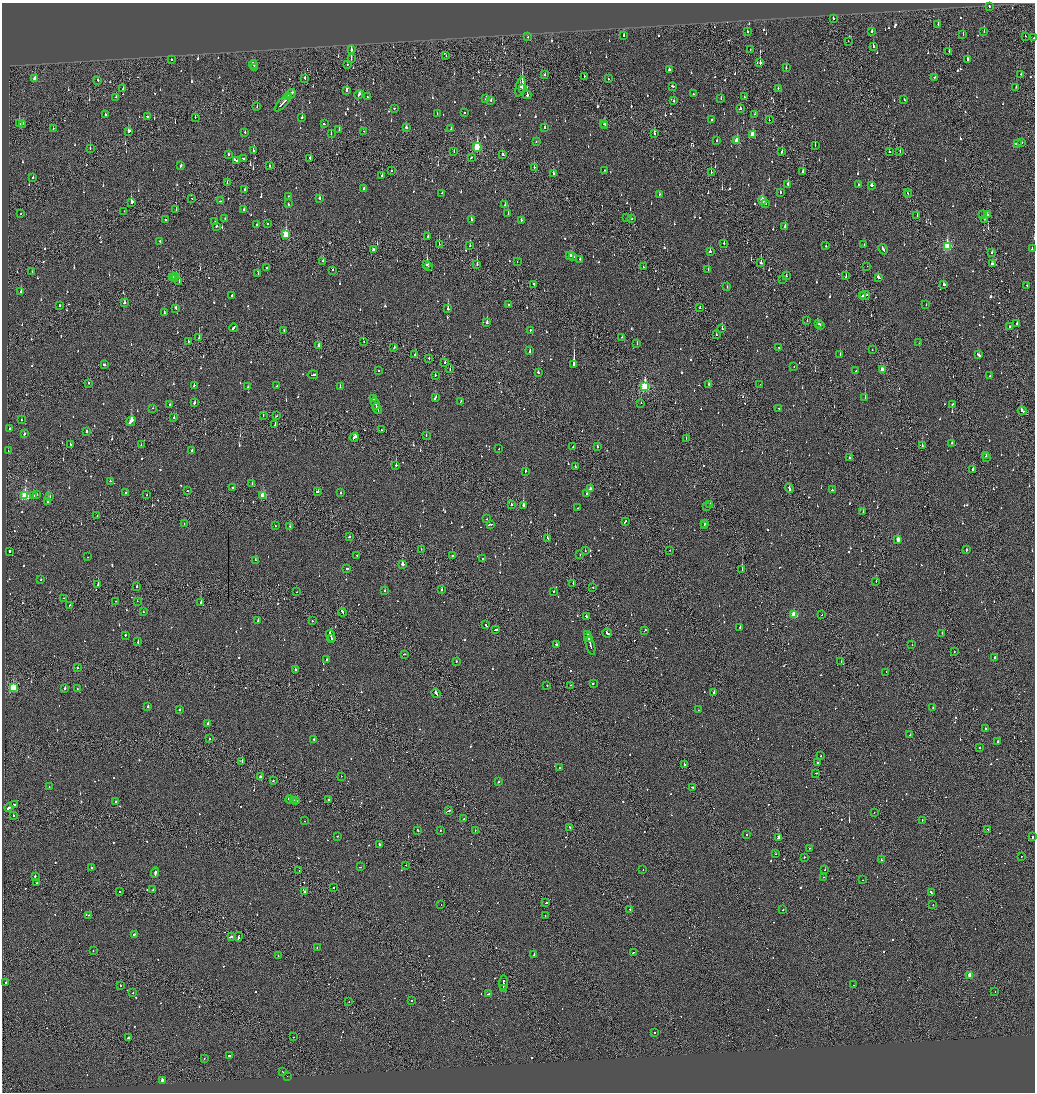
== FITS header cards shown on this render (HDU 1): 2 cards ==
NAXIS1  =                 2065
NAXIS2  =                 2180

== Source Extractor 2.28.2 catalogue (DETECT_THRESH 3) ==
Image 2065 x 2180 px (HDU 1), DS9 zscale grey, zoomed out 1/2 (1 PNG px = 2 x 2 image px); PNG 1037 x 1094 px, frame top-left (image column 1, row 2179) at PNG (2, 3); each listed source drawn as its Kron ellipse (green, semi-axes under 4 px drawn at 4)
Background -0.154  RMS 0.093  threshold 0.278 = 3 sigma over >= 5 px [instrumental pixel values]
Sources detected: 1299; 96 cannot appear on this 1/2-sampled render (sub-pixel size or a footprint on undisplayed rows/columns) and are neither listed nor drawn; of the other 1203, the 500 brightest by FLUX_AUTO listed and drawn (703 fainter detections omitted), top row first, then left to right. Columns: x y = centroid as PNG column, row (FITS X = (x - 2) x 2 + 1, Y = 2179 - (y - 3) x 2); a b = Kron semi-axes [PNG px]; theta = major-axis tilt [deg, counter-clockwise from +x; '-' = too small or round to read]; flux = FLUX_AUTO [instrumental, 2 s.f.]
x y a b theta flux
989 6 2 2 - 80
833 19 3 1 - 120
938 24 2 2 - 240
747 31 2 2 - 72
872 31 3 2 - 100
984 31 2 1 - 66
624 35 3 2 - 68
963 35 2 2 - 63
1025 36 2 2 - 46
528 37 2 2 - 59
1034 38 2 1 - 55
848 41 2 1 - 66
873 46 3 2 - 87
750 49 2 1 - 64
351 50 2 2 - 420
949 51 2 2 - 110
446 56 2 1 - 100
171 59 2 2 - 65
351 59 3 1 - 270
967 59 3 2 - 120
760 63 3 2 - 470
253 64 4 2 - 190
347 64 3 1 - 58
254 67 3 2 - 100
786 68 2 2 - 45
669 70 2 2 - 61
1021 74 2 2 - 50
545 75 2 2 - 61
584 76 2 2 - 60
935 77 2 2 - 71
305 78 3 2 - 56
35 79 3 2 - 170
608 79 2 2 - 140
98 80 4 1 - 97
672 86 3 2 - 140
520 87 10 3 74 290
1016 87 2 1 - 110
778 88 2 2 - 58
123 89 2 2 - 140
522 89 2 2 - 2900
346 90 3 2 - 290
291 94 5 2 - 210
693 94 2 2 - 150
359 95 5 2 - 160
527 95 4 2 - 350
289 96 3 2 - 160
116 97 2 2 - 56
367 97 2 2 - 48
744 97 2 1 - 160
721 98 2 2 - 55
486 99 3 2 - 65
904 99 2 2 - 64
491 101 3 2 - 84
674 101 2 2 - 93
283 103 11 2 48 520
257 107 3 1 - 54
394 108 2 2 - 54
740 108 3 2 - 65
464 113 2 2 - 43
437 114 2 2 - 120
755 114 2 2 - 62
105 115 3 2 - 72
147 116 4 2 - 280
302 117 2 2 - 190
195 118 2 1 - 44
712 119 2 2 - 49
769 120 3 1 - 59
19 124 3 2 - 140
23 124 2 2 - 49
324 124 2 2 - 71
604 124 4 2 - 52
605 125 2 1 - 110
406 127 2 2 - 630
544 127 3 2 - 100
53 129 2 2 - 72
339 129 3 2 - 160
451 129 2 2 - 58
129 131 3 2 - 100
364 131 2 1 - 50
245 132 2 2 - 65
331 134 2 2 - 47
654 134 2 2 - 140
752 134 3 3 - 290
717 141 2 2 - 68
737 141 3 3 - 370
536 142 2 2 - 71
1017 143 3 2 - 110
1022 143 2 2 - 74
815 145 2 1 - 47
477 147 4 3 - 1100
90 149 2 1 - 55
253 151 2 2 - 130
454 151 3 1 - 100
782 151 3 2 - 140
889 151 4 1 - 210
900 151 2 2 - 48
228 154 2 2 - 48
503 155 3 2 - 55
243 158 3 2 - 180
310 158 2 2 - 56
471 158 2 2 - 84
236 160 2 2 - 120
181 165 3 2 - 140
270 166 2 1 - 78
534 167 2 1 - 100
605 170 2 2 - 170
391 171 2 2 - 66
711 172 2 1 - 220
803 172 3 2 - 94
553 173 2 2 - 120
382 175 2 2 - 61
33 177 2 2 - 61
227 182 3 1 - 51
788 184 3 2 - 190
859 184 2 2 - 49
872 185 3 2 - 130
363 188 2 2 - 58
244 189 2 1 - 94
780 192 2 2 - 58
442 193 2 2 - 59
907 193 2 2 - 59
659 194 2 2 - 44
908 195 2 1 - 53
288 196 2 2 - 46
192 198 2 1 - 71
319 198 3 2 - 73
763 200 3 3 - 310
220 201 2 2 - 75
131 202 4 2 - 390
288 204 2 2 - 57
766 204 2 2 - 61
505 205 3 2 - 53
244 209 2 2 - 70
176 210 2 1 - 51
124 211 2 1 - 45
20 214 2 1 - 44
508 214 3 2 - 54
983 215 2 2 - 72
987 215 2 2 - 58
917 216 2 1 - 69
627 218 2 1 - 84
225 219 2 2 - 70
631 219 3 2 - 260
984 219 2 1 - 52
166 220 2 2 - 110
471 220 2 2 - 160
521 220 2 2 - 69
215 221 2 2 - 55
267 223 2 2 - 270
257 225 2 2 - 56
216 226 3 2 - 88
785 227 3 2 - 160
286 235 4 3 - 730
428 236 3 1 - 94
160 242 3 2 - 94
724 243 3 2 - 46
439 244 2 1 - 130
864 245 2 2 - 49
470 246 2 1 - 130
826 246 2 2 - 96
947 246 4 3 - 1200
883 249 5 2 - 420
1032 249 2 2 - 72
373 250 3 2 - 120
710 252 2 2 - 300
991 253 3 1 - 180
570 255 3 2 - 100
572 256 4 2 - 130
580 259 2 2 - 55
323 261 2 2 - 65
517 262 2 1 - 53
761 262 3 2 - 300
427 264 3 2 - 290
477 264 3 2 - 260
992 264 3 2 - 88
867 266 2 1 - 47
267 267 2 2 - 49
428 267 2 2 - 55
643 267 2 2 - 61
708 269 2 2 - 62
333 270 2 2 - 49
32 272 2 1 - 66
258 273 2 1 - 44
786 275 2 2 - 52
175 276 2 2 - 86
846 276 2 1 - 130
173 277 4 2 - 340
878 277 3 2 - 140
175 279 2 2 - 66
783 279 2 1 - 46
179 281 2 2 - 87
534 284 3 1 - 80
944 285 3 2 - 90
1027 285 2 2 - 68
727 287 2 2 - 61
21 291 2 2 - 64
232 295 2 2 - 180
865 295 5 2 - 220
862 296 3 2 - 94
124 303 3 2 - 91
60 305 2 2 - 61
508 305 2 2 - 130
926 305 2 2 - 46
700 307 2 2 - 65
176 308 3 2 - 85
448 309 3 2 - 180
164 312 2 2 - 59
807 321 2 2 - 45
487 322 3 2 - 210
818 324 3 2 - 100
1016 324 3 2 - 80
820 325 2 2 - 95
1009 327 2 2 - 140
233 328 4 2 - 210
722 328 3 2 - 250
284 330 2 1 - 54
530 330 2 1 - 48
716 335 2 2 - 110
622 337 2 1 - 77
199 338 2 2 - 170
188 341 2 2 - 45
364 341 2 1 - 54
919 343 2 1 - 220
637 344 2 2 - 52
319 345 3 2 - 84
394 348 3 1 - 120
779 348 2 2 - 52
530 350 3 2 - 100
872 350 2 1 - 59
415 354 2 2 - 64
840 354 3 2 - 79
978 355 4 2 - 100
429 358 2 2 - 57
445 362 3 1 - 410
104 365 3 2 - 150
574 365 3 2 - 7200
794 366 2 1 - 58
450 369 2 1 - 46
378 370 2 2 - 250
882 370 3 2 - 190
856 371 2 2 - 46
538 372 2 2 - 52
313 375 5 2 - 210
435 375 2 2 - 51
990 376 2 2 - 82
89 383 2 2 - 73
709 384 3 2 - 74
760 384 2 1 - 53
194 385 2 2 - 89
277 386 2 2 - 46
248 387 2 2 - 44
340 387 2 2 - 110
645 387 4 3 - 1600
865 397 2 2 - 260
373 398 3 2 - 100
435 398 4 2 - 190
461 401 3 2 - 79
195 403 3 2 - 84
375 403 6 2 -68 380
641 403 2 1 - 44
953 404 3 2 - 46
170 405 2 2 - 50
153 408 2 1 - 98
779 408 2 2 - 46
377 409 5 2 - 290
1022 411 4 2 - 280
263 415 2 1 - 49
276 416 2 1 - 44
174 417 2 2 - 77
21 420 2 2 - 59
131 421 5 2 - 770
275 425 2 2 - 160
9 429 2 2 - 60
381 430 2 1 - 56
87 431 2 2 - 180
24 434 2 2 - 92
426 435 2 1 - 95
354 437 5 2 - 380
686 438 2 1 - 88
952 443 2 2 - 67
70 444 2 2 - 81
141 444 2 2 - 72
922 446 2 1 - 180
572 447 2 1 - 170
597 447 2 2 - 44
499 449 2 2 - 45
8 451 2 1 - 71
192 451 2 2 - 59
986 455 2 2 - 69
849 457 2 1 - 170
987 458 2 2 - 110
396 465 2 2 - 280
575 467 2 2 - 44
973 470 2 2 - 160
525 471 2 2 - 300
110 481 2 2 - 130
252 484 2 2 - 82
233 488 3 2 - 140
789 488 5 2 - 210
590 489 3 2 - 260
832 490 2 2 - 50
188 491 2 2 - 62
318 491 2 2 - 54
126 493 2 2 - 190
341 493 2 2 - 110
587 494 3 2 - 130
37 495 3 2 - 96
147 495 2 2 - 49
263 495 3 3 - 540
25 496 4 3 - 1200
33 496 2 2 - 120
50 497 2 2 - 47
48 501 2 2 - 270
710 504 2 1 - 83
511 505 2 2 - 71
523 505 3 2 - 880
707 507 2 1 - 56
578 508 2 1 - 60
863 512 2 1 - 53
97 516 2 1 - 53
487 519 2 2 - 47
625 521 4 2 - 140
704 523 2 2 - 92
184 524 2 1 - 44
490 524 3 2 - 200
275 526 2 2 - 65
290 526 2 2 - 57
704 526 2 2 - 47
349 537 2 2 - 79
547 538 2 2 - 140
898 539 3 2 - 200
421 549 2 1 - 96
670 550 2 1 - 45
966 550 2 2 - 84
10 551 2 2 - 200
585 551 2 2 - 51
357 555 2 2 - 43
452 555 2 2 - 48
580 555 2 2 - 66
88 557 2 2 - 54
482 559 2 2 - 61
255 560 2 2 - 120
402 564 2 2 - 630
347 569 2 2 - 73
742 570 2 1 - 160
41 579 2 2 - 49
876 581 2 1 - 44
573 583 2 1 - 65
98 585 2 2 - 340
137 586 2 2 - 88
593 587 2 2 - 89
385 590 2 2 - 230
442 590 2 2 - 310
554 591 2 2 - 47
297 592 2 2 - 54
64 598 2 1 - 57
116 601 2 2 - 81
137 601 2 1 - 52
201 602 2 2 - 150
70 605 3 1 - 57
143 612 2 2 - 110
342 612 4 2 - 170
794 615 3 3 - 540
822 615 2 1 - 55
586 617 3 2 - 260
312 620 2 1 - 54
258 621 2 2 - 55
486 625 3 2 - 160
740 627 2 2 - 140
495 630 3 2 - 250
645 630 2 2 - 59
607 633 4 2 - 210
942 633 2 1 - 130
125 635 2 2 - 99
587 635 2 2 - 130
331 636 6 2 -72 320
588 638 4 2 - 360
332 639 3 2 - 110
138 641 3 2 - 82
556 644 2 2 - 110
590 645 9 2 -74 330
912 645 2 1 - 48
954 652 2 1 - 47
404 654 2 2 - 150
994 658 3 2 - 150
327 660 2 2 - 140
456 661 2 2 - 86
841 662 2 1 - 47
78 668 2 2 - 58
295 669 2 2 - 76
886 672 2 2 - 54
593 683 2 2 - 120
547 685 2 1 - 68
570 685 2 1 - 47
13 688 4 3 - 1200
65 688 2 2 - 240
77 689 2 2 - 60
436 693 5 2 - 210
714 693 2 2 - 200
148 706 2 2 - 140
933 708 2 2 - 220
180 710 2 2 - 120
698 710 2 2 - 65
208 723 2 2 - 250
986 729 3 2 - 270
910 735 2 2 - 93
210 739 2 2 - 160
314 739 2 2 - 47
998 741 2 2 - 130
979 747 2 2 - 110
821 755 2 1 - 56
242 761 2 1 - 170
817 763 2 2 - 140
684 764 2 1 - 360
559 768 2 2 - 55
816 773 2 2 - 57
341 776 2 1 - 46
260 777 2 2 - 300
273 780 2 2 - 130
499 782 3 2 - 78
49 787 2 2 - 44
692 787 3 2 - 140
290 799 4 2 - 160
293 800 3 2 - 160
328 800 2 2 - 190
295 801 3 2 - 240
116 802 2 2 - 50
14 804 2 2 - 120
9 808 4 2 - 450
449 811 4 1 - 160
874 812 2 1 - 68
13 816 2 2 - 130
463 819 2 1 - 62
922 820 2 2 - 46
304 821 2 2 - 66
570 827 2 2 - 100
988 829 2 2 - 52
417 830 2 2 - 250
440 830 2 2 - 95
475 830 2 2 - 45
746 834 2 2 - 77
338 836 2 1 - 59
1033 837 2 2 - 230
778 838 2 2 - 1100
379 844 3 2 - 150
809 848 2 2 - 71
775 854 2 1 - 88
1021 856 2 1 - 48
804 857 2 2 - 52
882 860 3 2 - 120
405 865 2 1 - 45
91 867 2 2 - 70
360 867 2 1 - 55
643 870 2 1 - 170
825 870 2 2 - 140
299 871 2 1 - 53
155 872 5 2 - 320
35 876 2 2 - 180
824 877 2 2 - 45
862 880 2 2 - 50
37 883 2 1 - 50
333 887 2 2 - 65
153 889 2 2 - 46
120 892 2 2 - 82
305 892 2 2 - 290
931 892 4 2 - 130
546 903 3 2 - 82
441 904 2 1 - 58
933 905 2 2 - 57
630 909 2 2 - 310
783 910 2 2 - 95
89 915 2 2 - 94
545 915 2 1 - 79
134 934 3 2 - 84
232 937 4 2 - 320
238 937 4 2 - 240
317 948 2 2 - 93
93 951 2 2 - 68
633 953 2 1 - 200
278 955 2 1 - 60
534 955 4 2 - 300
970 975 3 3 - 400
6 983 2 2 - 260
503 983 7 2 86 260
120 985 2 2 - 110
853 985 2 2 - 49
504 988 2 1 - 68
995 991 2 1 - 45
133 993 2 1 - 77
488 994 3 1 - 76
411 1001 2 2 - 140
349 1002 2 1 - 56
655 1033 2 2 - 63
294 1037 2 1 - 60
128 1038 2 2 - 1500
229 1056 3 1 - 75
204 1058 2 1 - 110
282 1071 2 2 - 72
287 1076 2 2 - 75
162 1080 3 2 - 100
At the frame edge (FLAGS 8, measured only in part): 2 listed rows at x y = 1034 38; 1033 837
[703 fainter detections neither listed nor drawn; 96 sub-pixel or undisplayed-footprint detections neither listed nor drawn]